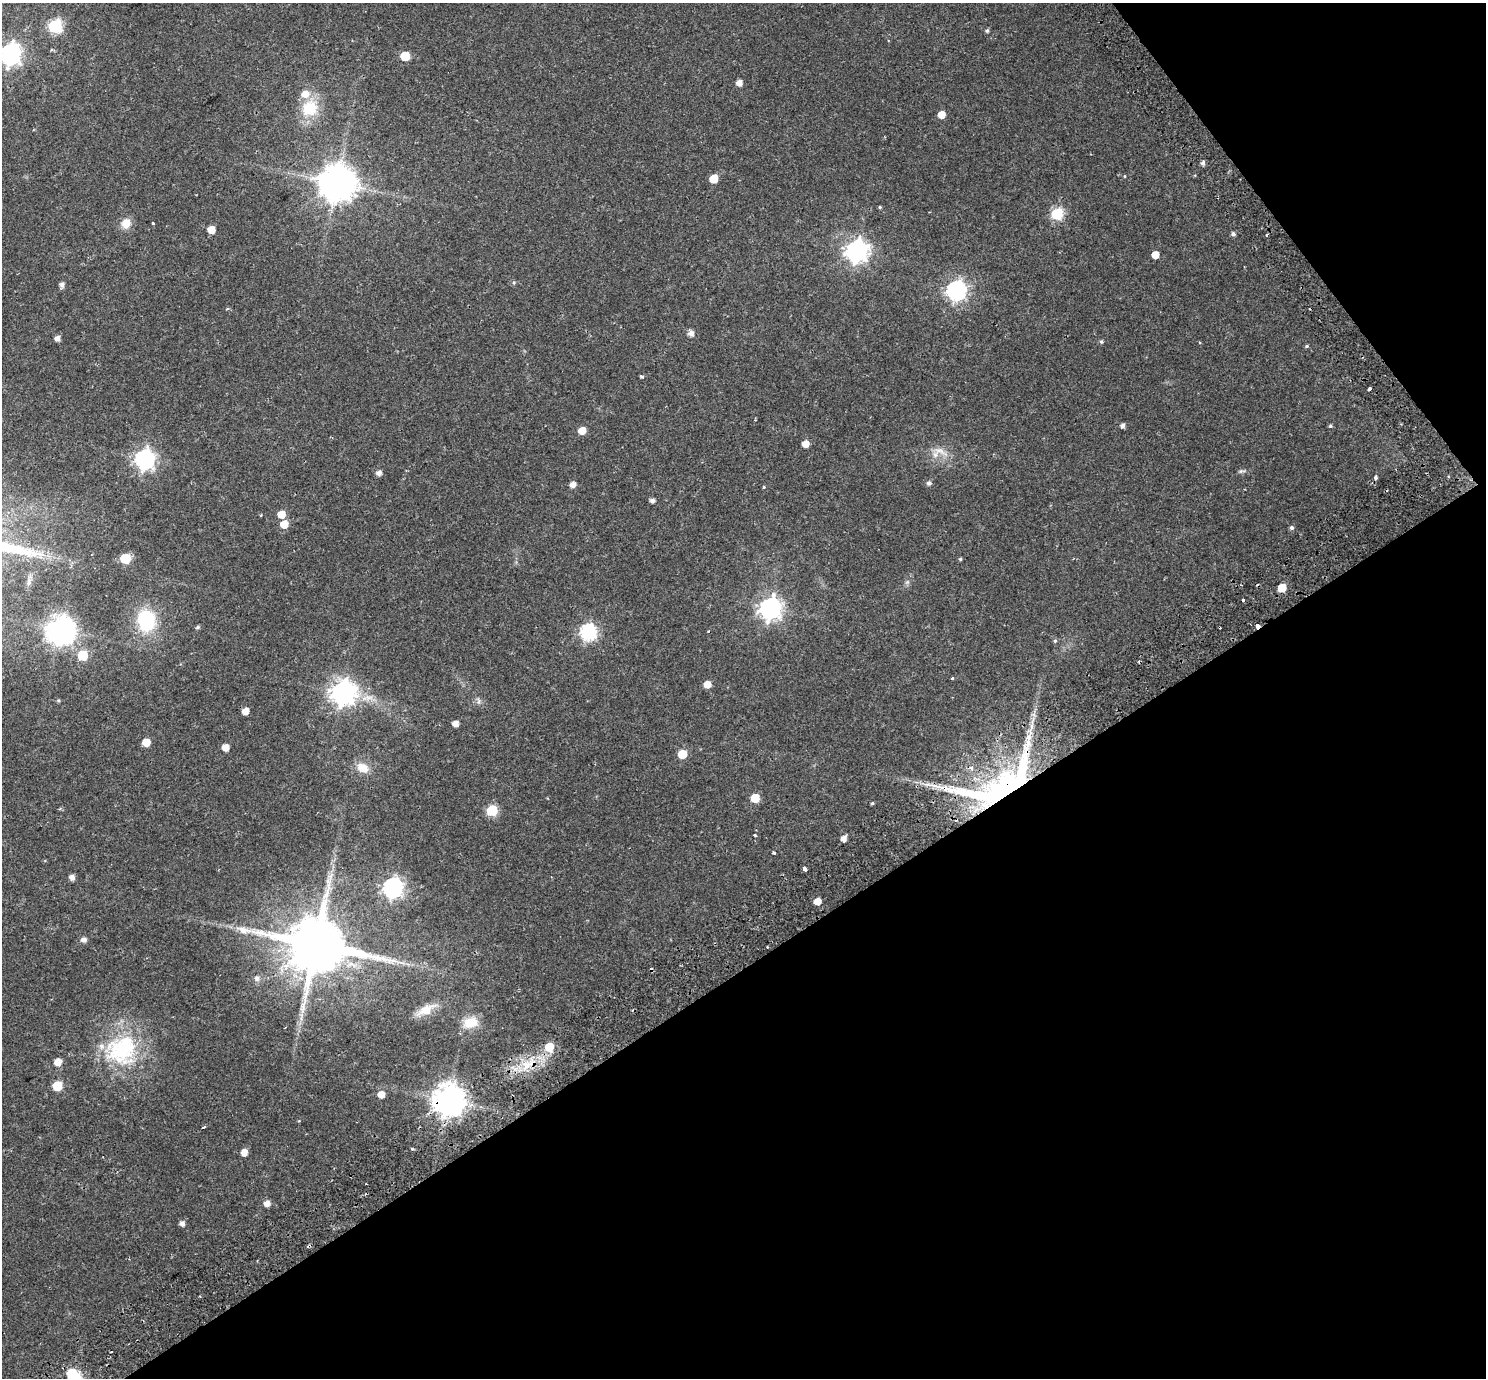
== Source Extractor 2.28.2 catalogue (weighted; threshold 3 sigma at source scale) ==
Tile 12 of 4 x 4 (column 4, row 3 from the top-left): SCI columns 4519-6002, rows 1599-2974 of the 6075 x 6008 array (HDU 1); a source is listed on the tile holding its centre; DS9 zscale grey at full resolution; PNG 1488 x 1380 px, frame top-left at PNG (2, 3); no overlay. Shown black and unused: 35% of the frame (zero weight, under 2 of 3 exposures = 5% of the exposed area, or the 3 px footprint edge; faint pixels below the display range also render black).
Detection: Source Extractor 2.28.2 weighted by HDU 2 'WHT'; one run over the whole footprint, this tile lists its part. Background 0.0554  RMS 0.0045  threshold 0.0201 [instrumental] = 3 sigma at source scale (4.5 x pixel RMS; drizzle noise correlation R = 1.50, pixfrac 1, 0.0396/0.0396 arcsec/px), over >= 5 px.
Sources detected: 114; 1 inside a brighter object's white glare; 8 cosmic-ray / hot-pixel residue — not listed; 2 inside a brighter listed object's ellipse — not listed separately; the other 103 listed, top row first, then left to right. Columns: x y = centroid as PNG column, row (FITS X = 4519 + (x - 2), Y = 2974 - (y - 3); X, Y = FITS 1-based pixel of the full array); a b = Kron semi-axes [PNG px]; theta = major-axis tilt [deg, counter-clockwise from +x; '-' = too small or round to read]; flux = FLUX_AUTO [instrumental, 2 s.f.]
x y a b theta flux
55 26 7 7 - 59
987 31 5 5 - 0.72
10 54 9 8 - 200
405 56 6 6 - 14
739 83 5 5 - 2.8
310 108 20 17 43 14
941 115 5 5 - 4.9
1203 163 5 4 - 1.3
1125 176 4 3 - 0.32
714 179 6 5 - 8.9
337 183 11 10 - 980
880 207 4 4 - 0.43
1057 214 6 6 - 40
126 223 12 10 47 4.7
153 224 3 3 - 1.3
211 230 6 6 - 4.9
1233 234 5 5 - 1
1267 235 3 2 - 0.63
856 251 8 8 - 260
1155 255 5 5 - 5.2
514 283 5 5 - 0.61
62 284 5 5 - 1.6
956 291 8 7 - 160
227 309 4 4 - 0.53
691 333 6 6 - 2.2
57 338 5 5 - 2.1
1101 341 5 5 - 0.7
1199 342 4 3 - 0.34
1306 346 5 4 - 0.53
642 376 4 3 - 0.95
1370 388 4 3 - 4.1
1122 426 5 4 - 1.5
1330 426 5 4 - 0.66
582 431 5 5 - 5.4
805 444 5 5 - 4.3
940 451 28 8 -27 4.6
144 459 8 8 - 180
1241 471 10 4 7 0.89
379 473 6 5 - 1.8
1375 477 5 4 - 0.88
929 483 5 5 - 1.2
573 484 5 5 - 2.8
763 487 3 3 - 0.55
652 500 5 5 - 1.5
281 514 6 5 - 6.1
284 524 6 6 - 6
1291 528 5 5 - 0.95
125 558 6 6 - 22
960 559 4 4 - 0.54
29 582 11 6 74 1.6
1282 588 5 5 - 9.9
1243 600 3 3 - 7.3
770 608 8 8 - 240
146 620 19 16 -85 28
1257 625 4 3 - 5.9
198 627 5 4 - 0.78
60 630 9 9 - 490
588 632 7 7 - 95
1055 641 5 4 - 0.56
83 655 6 6 - 17
952 678 3 3 - 0.83
707 684 5 5 - 4.7
343 693 9 9 - 330
58 700 5 3 - 0.44
478 701 9 4 -82 0.9
245 711 5 5 - 3.7
455 723 5 5 - 2.7
146 742 6 5 - 6.3
225 747 5 5 - 4.2
682 754 6 5 - 11
363 768 15 11 -28 5.3
1011 788 101 54 21 180
755 798 6 6 - 12
872 803 5 4 - 0.51
492 810 6 6 - 25
755 835 3 3 - 0.53
844 838 5 5 - 2.8
774 853 4 3 - 2.2
804 869 4 3 - 3.2
331 876 10 4 60 1.6
72 877 5 5 - 2
393 888 8 8 - 170
817 901 5 5 - 4.6
84 940 6 5 - 1.8
316 945 18 15 7 3500
257 978 8 7 - 1.5
426 1010 26 11 28 6.4
470 1023 19 13 12 7.5
549 1047 7 6 - 9.7
122 1050 44 40 30 41
58 1062 6 6 - 4.5
527 1065 16 12 38 7.8
57 1086 6 6 - 16
381 1094 5 5 - 4.3
449 1100 10 9 - 690
203 1127 4 3 - 2.3
412 1149 4 3 - 0.44
244 1152 6 5 - 3.8
267 1203 6 5 - 2.6
182 1223 5 5 - 1.7
309 1246 5 3 - 0.88
200 1296 3 3 - 0.39
71 1373 6 5 - 11
Overlapping masked pixels (flux is a lower limit): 5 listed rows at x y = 1257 625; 1011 788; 527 1065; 449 1100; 309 1246
Isophote crosses this tile's border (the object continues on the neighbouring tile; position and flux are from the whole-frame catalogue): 1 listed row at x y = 10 54